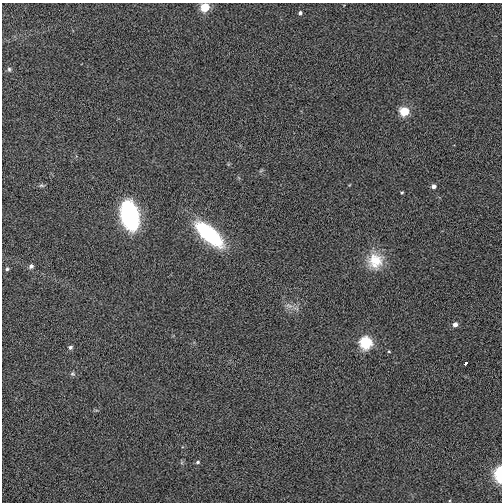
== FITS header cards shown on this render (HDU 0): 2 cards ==
NAXIS1  =                  500
NAXIS2  =                  500

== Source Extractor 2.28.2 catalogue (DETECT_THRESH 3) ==
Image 500 x 500 px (HDU 0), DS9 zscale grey, 1 PNG px = 1 image px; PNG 504 x 504 px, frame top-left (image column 1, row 500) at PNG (2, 3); no overlay
Background 0.0144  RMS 0.15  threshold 0.456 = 3 sigma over >= 5 px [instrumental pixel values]
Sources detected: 21; all 21 listed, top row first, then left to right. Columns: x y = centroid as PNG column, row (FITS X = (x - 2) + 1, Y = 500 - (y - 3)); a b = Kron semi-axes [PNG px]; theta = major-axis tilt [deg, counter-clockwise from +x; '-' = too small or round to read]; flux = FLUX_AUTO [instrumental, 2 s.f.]
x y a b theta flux
205 7 5 5 - 310
300 13 4 4 - 23
9 69 6 5 - 17
404 112 6 5 - 350
41 185 8 5 -6 19
433 186 5 5 - 39
402 193 3 3 - 12
129 215 20 11 -76 2200
209 234 30 11 -41 1200
375 261 21 20 - 280
31 266 6 5 - 32
7 269 5 5 - 19
289 306 12 6 -19 55
455 324 5 5 - 50
366 343 7 6 - 860
70 347 5 4 - 26
389 351 5 3 - 9.3
465 363 4 3 - 96
72 374 6 6 - 19
198 462 6 5 - 20
499 474 12 7 -88 400
At the frame edge (FLAGS 8, measured only in part): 2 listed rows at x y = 205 7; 499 474